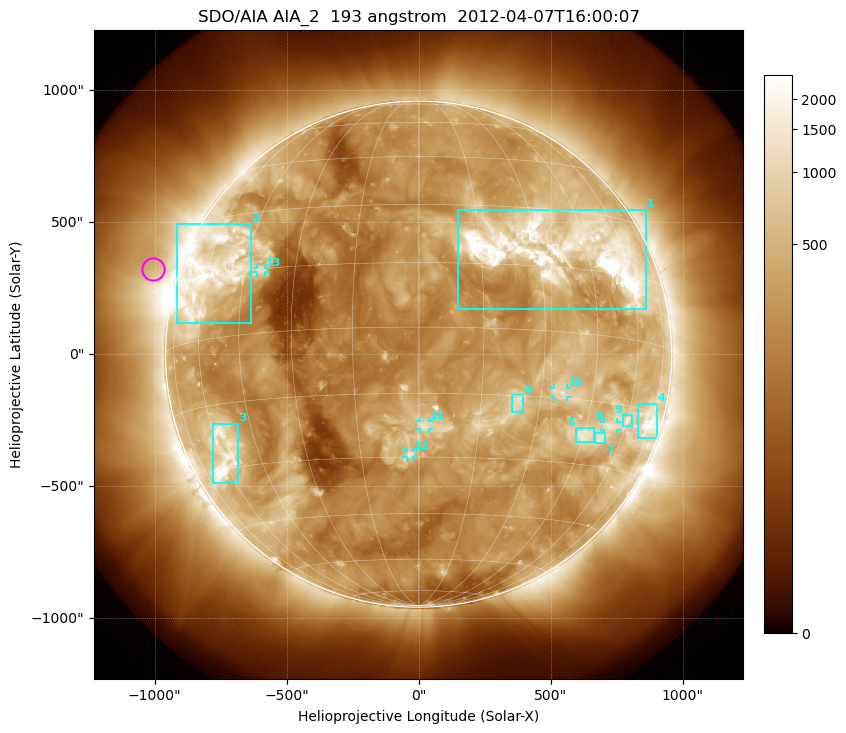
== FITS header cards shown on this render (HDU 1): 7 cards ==
TELESCOP= 'SDO/AIA'
INSTRUME= 'AIA_2'
WAVELNTH=                  193
WAVEUNIT= 'angstrom'
DATE-OBS= '2012-04-07T16:00:07.84'
CTYPE1  = 'HPLN-TAN'
CTYPE2  = 'HPLT-TAN'

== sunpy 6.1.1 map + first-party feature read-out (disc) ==
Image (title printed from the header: SDO/AIA AIA_2  193 angstrom  2012-04-07T16:00:07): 1024 x 1024 px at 2.4 arcsec/px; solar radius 959 arcsec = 399 px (full disc in frame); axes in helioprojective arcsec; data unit not stated in the header (colour bar unlabelled)
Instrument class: DISC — disc imager (sunpy class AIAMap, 193 A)
Bright regions (active regions / flare kernels): reference = the median radial profile (limb darkening/brightening removed); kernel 9 px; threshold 5 sigma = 755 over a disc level ~259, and >= 1.15x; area >= 12 px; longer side >= 10 px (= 24 arcsec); searched inside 0.97 R_sun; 13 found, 13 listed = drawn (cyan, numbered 1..; 5 of them under ~33 arcsec drawn as corner ticks so the feature stays visible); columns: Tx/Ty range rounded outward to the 5 arcsec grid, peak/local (2 s.f.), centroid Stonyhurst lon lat
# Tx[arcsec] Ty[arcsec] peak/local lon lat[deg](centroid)
1 150..865 170..550 16 +36 +19
2 -915..-630 115..495 7 -58 +16
3 -780..-685 -490..-265 7.4 -59 -27
4 830..905 -320..-185 6.5 +72 -17
5 595..665 -335..-280 5.9 +45 -23
6 350..395 -220..-155 5.4 +24 -16
7 670..710 -340..-300 4.6 +51 -23
8 700..750 -285..-255 4.8 +54 -20
9 775..810 -275..-230 4.1 +60 -18
10 510..565 -160..-130 5.1 +35 -14
11 5..40 -285..-255 5 +2 -22
12 -45..-20 -390..-365 5.4 -2 -29
13 -615..-580 310..330 4.4 -40 +15
Off-limb structures (1.02-1.3 R_sun): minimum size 162 px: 6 found; the strongest spans PA ~50..90 deg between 1.02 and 1.3 R_sun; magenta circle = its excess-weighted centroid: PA ~70 deg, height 1.1 R_sun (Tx ~-1005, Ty ~325 arcsec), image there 1.8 x the reference